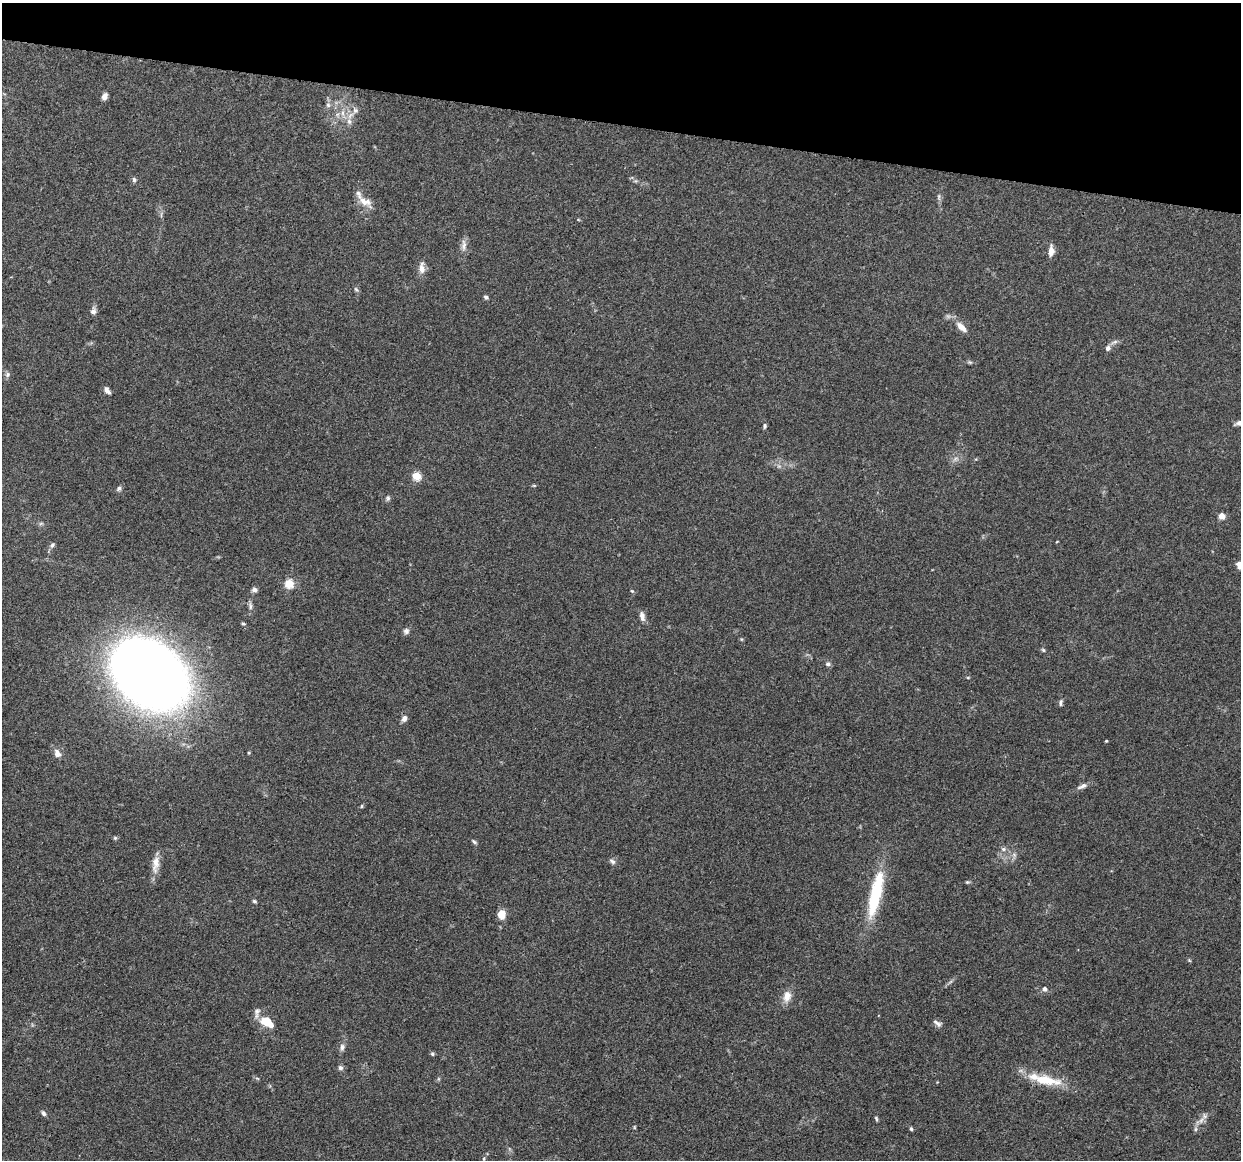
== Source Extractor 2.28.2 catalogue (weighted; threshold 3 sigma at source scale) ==
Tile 2 of 4 x 4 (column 2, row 1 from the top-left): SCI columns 1260-2498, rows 3603-4760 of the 5005 x 5016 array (HDU 1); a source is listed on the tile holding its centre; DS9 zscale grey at full resolution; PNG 1243 x 1162 px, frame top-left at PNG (2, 3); no overlay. Shown black and unused: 11% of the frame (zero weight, under 3 of 4 exposures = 2% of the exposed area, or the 3 px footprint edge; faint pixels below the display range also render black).
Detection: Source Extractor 2.28.2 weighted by HDU 2 'WHT'; one run over the whole footprint, this tile lists its part. Background 0.0837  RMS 0.0063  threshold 0.0283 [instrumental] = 3 sigma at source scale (4.5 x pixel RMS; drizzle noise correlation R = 1.50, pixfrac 1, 0.05/0.05 arcsec/px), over >= 5 px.
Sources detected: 79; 2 too faint to see at this stretch — not listed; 4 inside a brighter listed object's ellipse — not listed separately; the other 73 listed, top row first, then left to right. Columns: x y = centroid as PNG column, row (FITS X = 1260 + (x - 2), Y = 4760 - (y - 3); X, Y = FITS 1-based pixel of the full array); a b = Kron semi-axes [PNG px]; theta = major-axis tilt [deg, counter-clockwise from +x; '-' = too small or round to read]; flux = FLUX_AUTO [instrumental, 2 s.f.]
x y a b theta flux
104 96 7 5 65 3.1
328 105 7 6 - 1.9
355 110 10 8 -72 3
343 114 17 5 -67 4.4
134 180 7 5 -87 1.3
636 181 6 4 -11 1.1
939 197 10 4 -90 1.5
365 201 22 10 -30 7
464 245 17 7 88 3.8
1051 251 13 6 88 4.3
422 268 16 7 -90 4.5
356 289 8 5 -61 1.2
486 297 6 5 - 1.3
93 311 10 7 74 2.5
962 327 16 7 -44 5.5
1114 342 11 5 19 2
1108 348 8 7 - 2
970 362 8 5 -19 1
8 374 7 7 - 1.7
107 390 9 5 -51 2.8
765 426 7 4 89 1.1
416 476 5 5 - 28
534 485 6 4 -1 0.63
119 488 7 6 - 1.5
388 498 7 5 79 1.3
1221 516 4 4 - 13
41 523 7 4 19 0.96
52 545 8 5 61 1.6
289 583 5 5 - 33
254 590 8 5 6 1.9
632 591 5 3 - 0.69
250 606 10 5 -89 2
642 616 12 6 -78 3.3
243 624 5 4 - 0.92
406 631 8 8 - 1.9
741 639 5 3 - 0.61
1043 650 6 4 -45 0.89
828 664 7 6 - 1.5
150 676 58 42 -40 810
968 677 5 3 - 0.51
1061 703 8 5 76 1.5
404 718 7 6 - 3.4
1106 741 3 3 - 0.61
57 754 9 7 -68 4.1
1082 786 15 6 24 2.7
362 806 5 3 - 0.63
115 838 5 5 - 0.92
474 842 7 4 -35 1.2
1003 849 8 6 0 1.9
1014 855 8 6 -78 2
612 861 9 5 -38 1.8
155 864 25 9 84 6.9
967 882 6 4 18 0.84
875 894 51 11 77 42
254 901 6 4 -17 0.99
502 914 9 7 -86 7.7
1189 960 5 4 - 0.69
1044 989 6 6 - 2
787 996 17 11 77 5.9
257 1011 11 7 55 2.7
266 1022 13 11 -14 11
937 1023 13 5 -38 2.2
342 1047 11 6 86 2.2
432 1054 6 4 79 1
340 1068 6 6 - 1.7
257 1078 6 4 -19 0.8
1045 1080 42 12 -10 21
43 1113 7 5 -57 1.5
876 1118 6 4 -71 0.9
1201 1120 14 6 50 4
634 1127 6 3 90 0.64
911 1129 5 4 - 0.95
484 1159 6 3 82 0.79